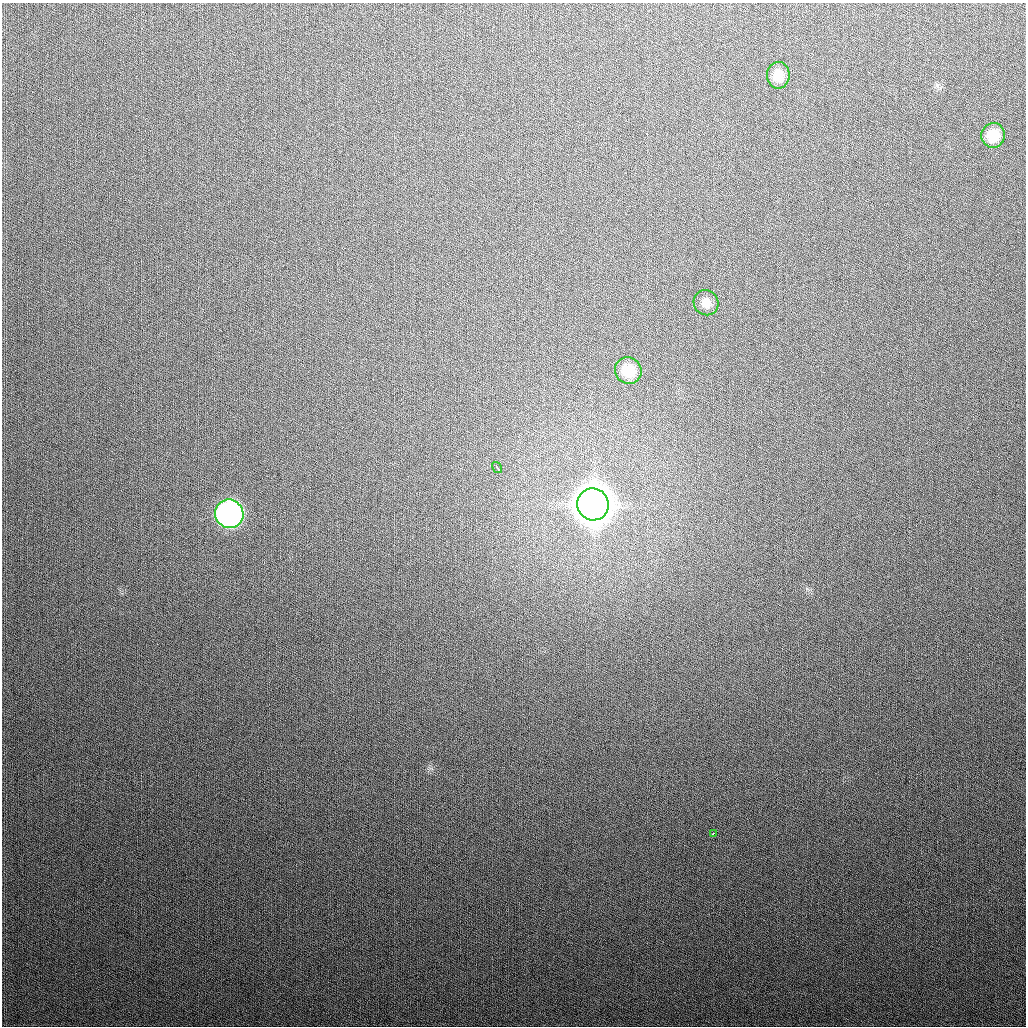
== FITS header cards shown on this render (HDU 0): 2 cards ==
NAXIS1  =                 1024
NAXIS2  =                 1024

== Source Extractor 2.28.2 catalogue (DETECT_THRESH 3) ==
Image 1024 x 1024 px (HDU 0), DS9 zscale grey, 1 PNG px = 1 image px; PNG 1028 x 1028 px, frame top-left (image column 1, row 1024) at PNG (2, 3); each listed source drawn as its Kron ellipse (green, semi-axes under 4 px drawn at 4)
Background 312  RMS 12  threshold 36.8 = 3 sigma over >= 5 px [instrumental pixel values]
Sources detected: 8; all 8 listed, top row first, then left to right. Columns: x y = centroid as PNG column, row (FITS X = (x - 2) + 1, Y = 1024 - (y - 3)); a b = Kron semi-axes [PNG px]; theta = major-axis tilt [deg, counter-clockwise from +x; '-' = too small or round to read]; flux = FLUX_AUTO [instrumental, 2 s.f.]
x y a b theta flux
778 75 13 11 89 1.2e+04
993 135 12 12 - 1.9e+04
706 303 13 12 - 7.2e+03
628 370 13 13 - 2.3e+04
497 467 6 2 -57 3.0e+03
593 504 16 15 - 3.3e+06
229 514 14 14 - 3.6e+05
713 833 3 3 - 2.2e+03